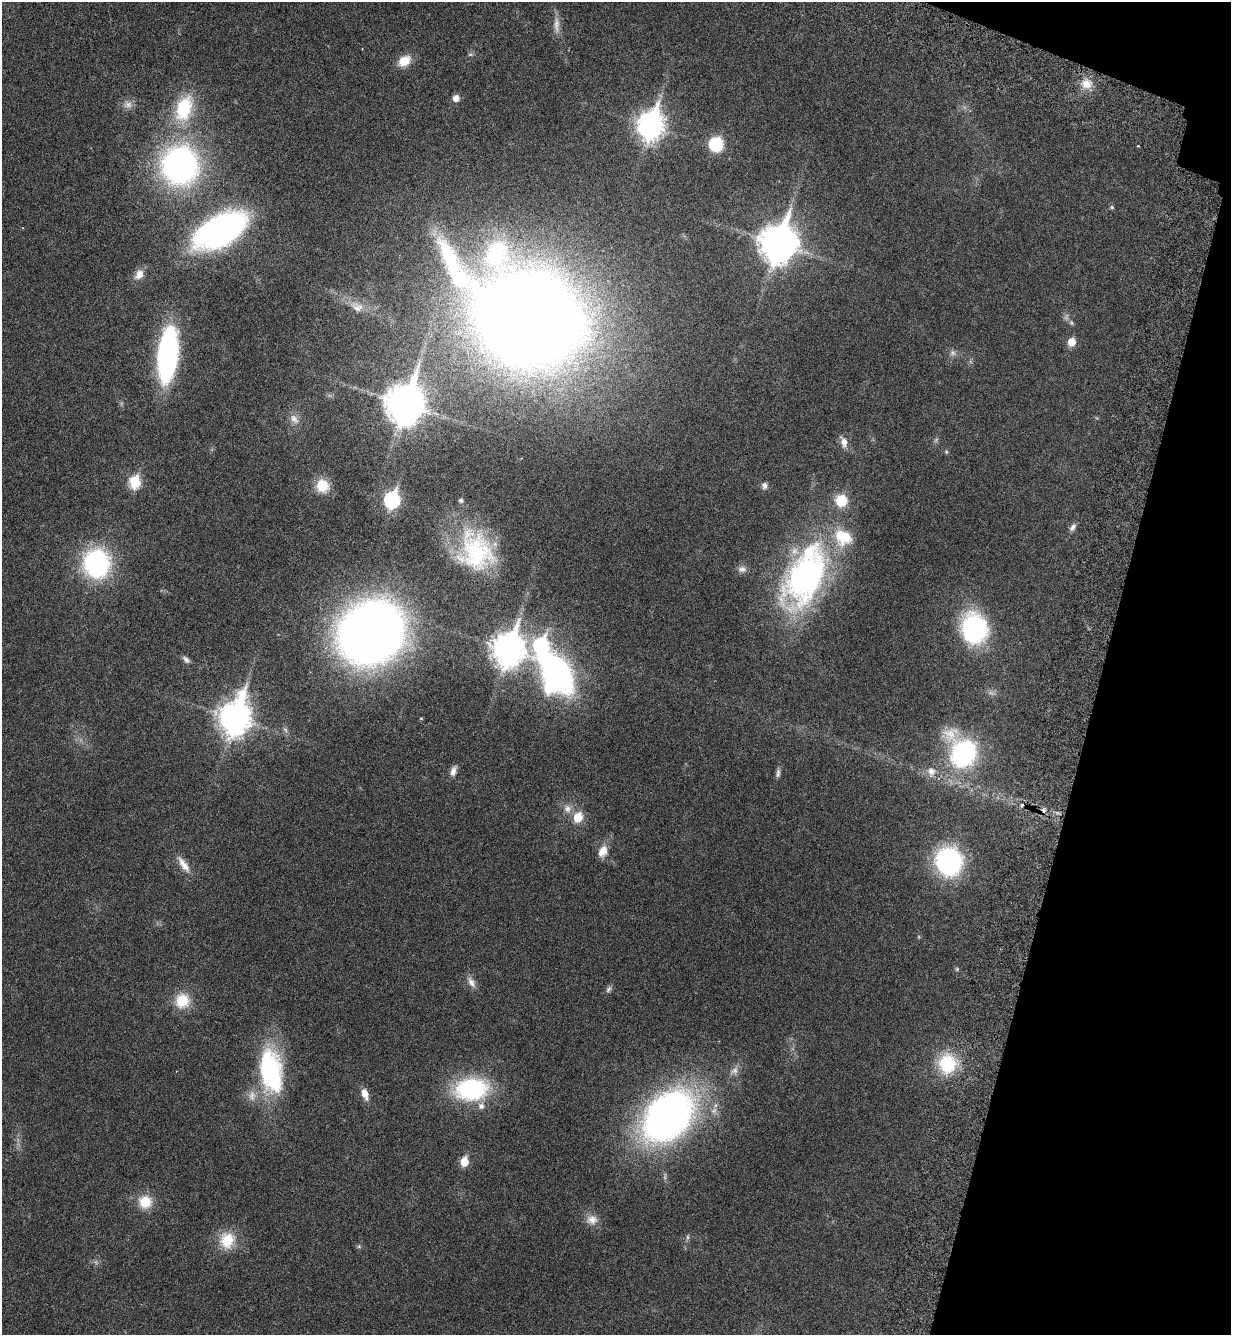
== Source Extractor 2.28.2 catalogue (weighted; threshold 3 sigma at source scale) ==
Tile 8 of 4 x 4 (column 4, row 2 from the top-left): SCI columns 3911-5139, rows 2742-4074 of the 5486 x 5479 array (HDU 1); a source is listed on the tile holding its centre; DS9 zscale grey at full resolution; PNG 1233 x 1337 px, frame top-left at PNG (2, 2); no overlay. Shown black and unused: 12% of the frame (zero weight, under 3 of 6 exposures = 5% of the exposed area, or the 3 px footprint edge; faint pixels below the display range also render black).
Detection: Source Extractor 2.28.2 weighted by HDU 2 'WHT'; one run over the whole footprint, this tile lists its part. Background 0.0331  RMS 0.0029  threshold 0.012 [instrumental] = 3 sigma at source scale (4.09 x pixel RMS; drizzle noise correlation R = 1.36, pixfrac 0.8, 0.05/0.05 arcsec/px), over >= 5 px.
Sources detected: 80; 4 too faint to see at this stretch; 1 inside a brighter object's white glare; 2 cosmic-ray / hot-pixel residue — not listed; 5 inside a brighter listed object's ellipse — not listed separately; the other 68 listed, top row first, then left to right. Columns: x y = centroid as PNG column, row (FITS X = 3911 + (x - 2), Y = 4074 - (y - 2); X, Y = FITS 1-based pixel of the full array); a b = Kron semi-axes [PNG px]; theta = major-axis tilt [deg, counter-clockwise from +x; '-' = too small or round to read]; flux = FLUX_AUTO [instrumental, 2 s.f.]
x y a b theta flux
556 25 26 8 -88 2.4
470 54 8 4 8 0.43
404 61 14 10 32 4.7
1086 84 16 14 -4 3.7
456 98 7 7 - 1.8
128 104 13 12 - 1.8
184 108 36 21 71 16
650 125 12 9 74 260
716 144 10 10 - 14
1138 146 3 3 - 0.3
180 165 28 27 - 92
1112 207 5 4 - 0.46
220 231 37 19 28 110
778 243 14 11 70 600
454 269 91 20 -63 38
139 274 13 10 55 2.5
357 307 20 13 -27 3.2
528 319 75 60 -39 670
1071 323 8 6 -43 0.64
1071 342 6 5 - 4.9
168 354 41 13 84 88
405 404 14 11 74 750
294 419 16 9 -48 2
844 442 17 9 -72 2.1
946 452 5 4 - 0.34
135 482 7 6 - 19
322 486 15 14 - 5.3
764 486 9 8 - 1.1
392 500 8 7 - 54
461 500 5 5 - 0.72
1073 527 11 7 58 1.1
476 551 45 37 -65 28
96 563 24 22 -84 43
742 569 12 8 -3 1.3
806 575 84 44 62 74
974 628 29 26 -74 36
371 632 40 36 36 360
541 646 10 8 78 44
508 649 13 10 74 430
186 659 11 6 -42 0.95
557 674 32 19 -52 94
235 718 14 10 74 410
285 730 8 5 -59 0.63
962 753 34 26 -68 43
453 771 13 7 73 1.5
931 772 16 13 -85 2.8
778 773 13 6 83 0.95
567 809 12 11 - 2.2
578 817 7 6 - 8.6
603 851 15 10 66 3.1
949 861 19 17 -79 54
184 865 26 8 -56 3
957 969 5 5 - 0.37
471 982 16 9 -59 1.8
608 989 11 6 62 0.74
182 1001 19 18 - 6.6
947 1064 26 24 -82 13
271 1071 52 25 -81 34
734 1071 14 9 49 1.8
471 1089 39 25 6 28
365 1094 11 6 -71 2.8
668 1116 44 32 49 170
464 1162 6 5 - 7.7
145 1202 16 15 - 5.9
592 1220 16 13 3 2.6
687 1237 9 4 80 0.52
227 1240 23 20 83 7.3
359 1246 6 5 - 0.43